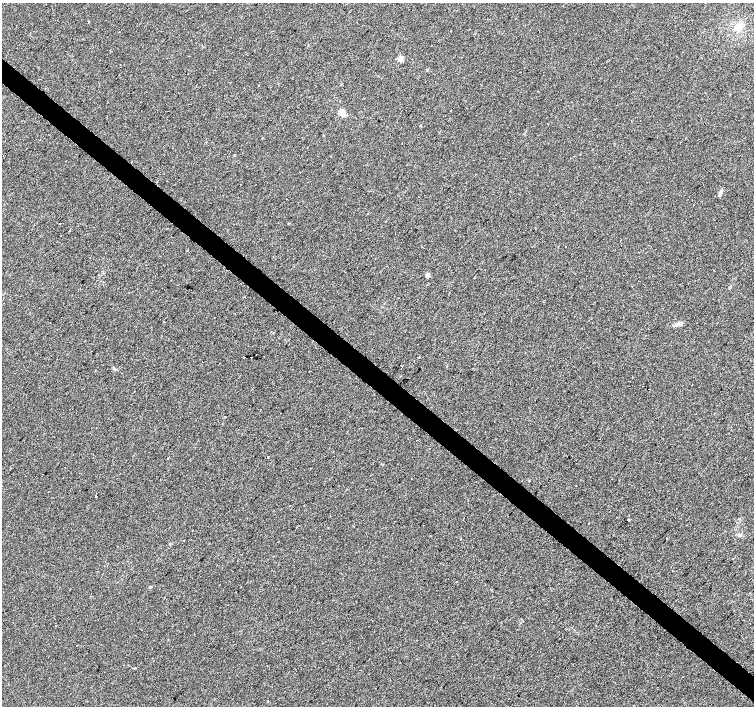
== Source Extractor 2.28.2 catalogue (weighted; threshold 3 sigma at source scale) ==
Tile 6 of 4 x 4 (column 2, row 2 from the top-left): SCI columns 1503-3005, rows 2986-4392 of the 6021 x 6033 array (HDU 1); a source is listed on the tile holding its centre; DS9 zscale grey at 2 x 2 block average (1 PNG px = mean of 2 x 2 image px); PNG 756 x 708 px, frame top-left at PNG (2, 3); no overlay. Shown black and unused: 4% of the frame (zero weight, under 2 of 3 exposures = <1% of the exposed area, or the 3 px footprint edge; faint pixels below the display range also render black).
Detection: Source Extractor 2.28.2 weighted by HDU 2 'WHT'; one run over the whole footprint, this tile lists its part. Background 0.00624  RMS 0.005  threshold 0.0223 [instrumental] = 3 sigma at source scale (4.5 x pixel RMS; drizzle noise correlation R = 1.50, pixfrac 1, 0.0396/0.0396 arcsec/px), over >= 5 px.
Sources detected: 35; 4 cosmic-ray / hot-pixel residue — not listed; the other 31 listed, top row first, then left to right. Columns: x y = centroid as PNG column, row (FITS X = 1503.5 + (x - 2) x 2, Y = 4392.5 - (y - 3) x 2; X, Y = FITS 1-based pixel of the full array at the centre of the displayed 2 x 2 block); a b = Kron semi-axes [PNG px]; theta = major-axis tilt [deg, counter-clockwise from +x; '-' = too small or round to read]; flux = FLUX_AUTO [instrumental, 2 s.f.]
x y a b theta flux
738 27 7 6 - 6.1
400 58 3 2 - 23
450 111 2 2 - 0.44
342 113 3 3 - 38
234 155 2 2 - 9.7
720 193 8 3 66 4.2
286 199 2 2 - 1.1
367 214 2 2 - 0.81
60 224 2 2 - 1.5
167 229 2 2 - 0.49
565 246 2 2 - 0.6
187 251 2 2 - 2.4
427 275 2 2 - 12
214 317 2 2 - 1.1
271 332 2 2 - 0.41
273 333 2 2 - 1.9
244 357 2 2 - 1.2
419 357 2 2 - 0.97
414 361 2 2 - 0.9
401 366 2 2 - 5.2
267 457 2 2 - 3.5
168 458 2 2 - 0.82
576 485 2 2 - 0.54
96 496 2 2 - 0.97
628 520 2 2 - 13
589 523 2 2 - 0.41
667 538 2 2 - 0.6
456 582 2 2 - 0.93
150 587 3 3 - 0.88
141 630 2 2 - 0.45
268 701 2 2 - 1.4
Overlapping masked pixels (flux is a lower limit): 1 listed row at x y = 267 457
Diffuse or blended objects may show on this block-average render without a row.